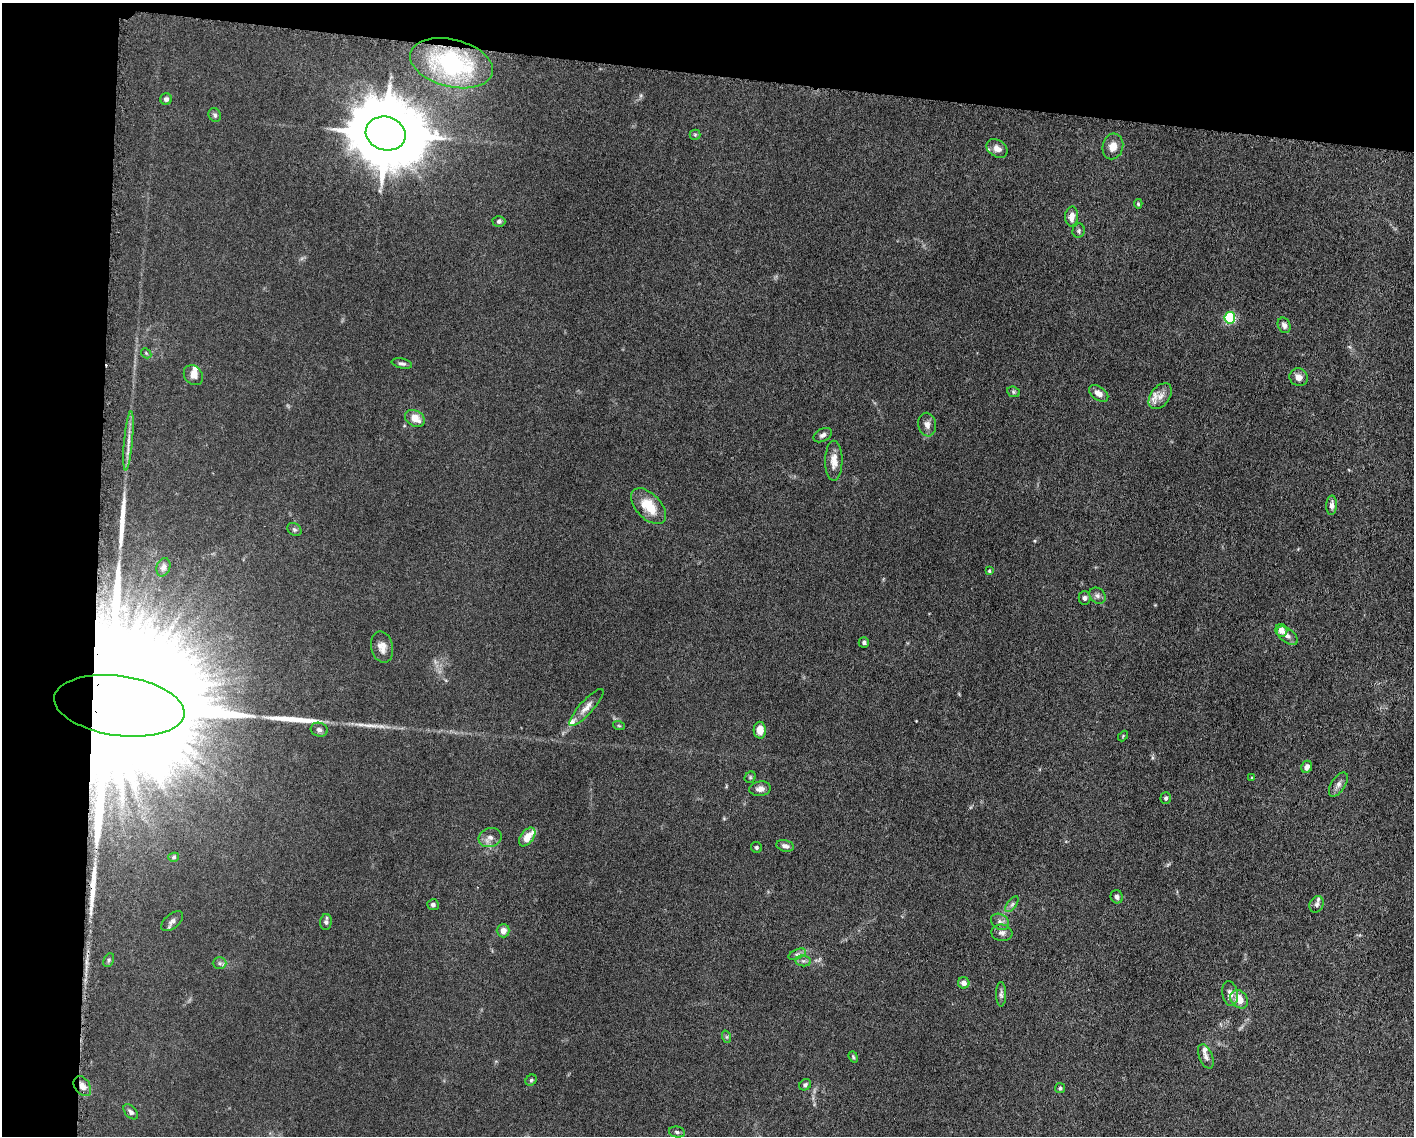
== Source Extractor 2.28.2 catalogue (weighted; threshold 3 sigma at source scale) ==
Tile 1 of 3 x 4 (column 1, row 1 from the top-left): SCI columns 223-1634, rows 3410-4543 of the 4582 x 4551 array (HDU 1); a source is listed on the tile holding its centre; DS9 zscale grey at full resolution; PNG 1416 x 1138 px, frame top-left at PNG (2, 3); each listed source drawn as its Kron ellipse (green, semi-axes under 4 px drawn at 4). Shown black and unused: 13% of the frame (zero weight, under 5 of 10 exposures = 2% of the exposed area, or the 3 px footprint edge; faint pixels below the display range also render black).
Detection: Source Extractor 2.28.2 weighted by HDU 2 'WHT'; one run over the whole footprint, this tile lists its part. Background 0.0225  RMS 0.0022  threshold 0.00881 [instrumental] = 3 sigma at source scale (4.09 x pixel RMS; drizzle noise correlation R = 1.36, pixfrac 0.8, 0.05/0.05 arcsec/px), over >= 5 px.
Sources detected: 90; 1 inside a brighter object's white glare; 1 cosmic-ray / hot-pixel residue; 4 long thin detections or spike segments (spike, bleed or trail) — neither listed nor drawn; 5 inside a brighter listed object's ellipse — not listed separately; the other 79 listed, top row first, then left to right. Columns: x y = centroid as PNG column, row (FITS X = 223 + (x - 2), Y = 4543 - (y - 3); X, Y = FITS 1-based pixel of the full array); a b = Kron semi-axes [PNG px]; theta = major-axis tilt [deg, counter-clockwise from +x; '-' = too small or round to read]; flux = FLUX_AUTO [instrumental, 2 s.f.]
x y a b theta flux
452 63 42 23 -14 27
166 99 6 5 - 0.59
215 115 7 6 - 0.49
386 134 20 16 -17 2400
695 135 5 5 - 0.29
1113 146 13 10 76 1.9
997 148 11 8 -34 1.3
1138 204 5 4 - 0.26
1072 216 10 6 86 1.6
499 221 6 5 - 0.44
1079 231 7 6 - 0.41
1230 318 5 5 - 21
1284 325 8 6 -67 0.88
146 353 6 4 -47 0.26
402 363 10 5 -12 0.54
193 375 11 9 -51 1.2
1299 377 9 8 - 1.2
1013 392 6 5 - 0.33
1099 393 11 6 -36 1.3
1160 396 15 9 52 1.6
415 418 10 7 -29 2.3
927 425 12 9 -79 1.1
823 435 10 6 29 0.67
128 441 29 4 85 1.6
834 461 20 8 90 2
1332 505 10 5 88 0.86
649 506 22 12 -46 5
294 530 7 6 - 0.45
163 567 9 6 73 0.75
989 571 4 3 - 0.28
1098 596 9 7 -46 0.7
1084 598 7 6 - 0.56
1281 630 6 6 - 1.4
1287 636 12 7 -37 0.95
864 642 5 5 - 0.46
382 647 16 11 -76 1.7
119 706 66 30 -8 32000
586 707 24 6 48 1.6
619 726 6 3 -19 0.22
319 730 8 7 - 0.66
760 730 8 6 -87 2
1123 736 6 3 47 0.2
1307 767 6 5 - 0.99
750 777 6 5 - 0.32
1252 778 3 3 - 0.21
1338 785 13 7 57 0.96
760 789 11 7 7 1.1
1166 798 6 5 - 0.45
490 837 11 9 18 1.2
527 837 11 6 53 2.5
785 846 9 5 -12 0.74
756 847 6 5 - 0.39
174 857 5 4 - 0.33
1117 897 6 6 - 0.65
1012 904 9 4 54 0.54
1317 904 8 6 63 0.65
433 905 6 5 - 0.56
172 921 13 7 41 0.83
326 922 8 6 86 0.58
1000 922 10 7 -32 0.81
503 931 6 6 - 1.4
1002 933 10 8 -8 0.84
797 954 9 4 22 0.57
109 960 7 5 62 0.32
803 961 8 5 -6 0.51
220 963 7 6 - 0.46
964 983 6 5 - 0.97
1001 994 12 5 -89 0.57
1230 994 12 7 -80 1.1
1239 999 10 8 -52 2.9
727 1037 6 4 -71 0.28
1206 1056 13 6 -68 0.81
853 1057 6 4 -69 0.26
531 1080 6 5 - 0.3
805 1085 6 5 - 0.44
82 1086 11 7 -55 1.4
1060 1088 5 5 - 0.28
131 1112 9 5 -48 0.63
677 1132 8 5 -11 0.47
Overlapping masked pixels (flux is a lower limit): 2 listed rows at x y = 119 706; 82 1086